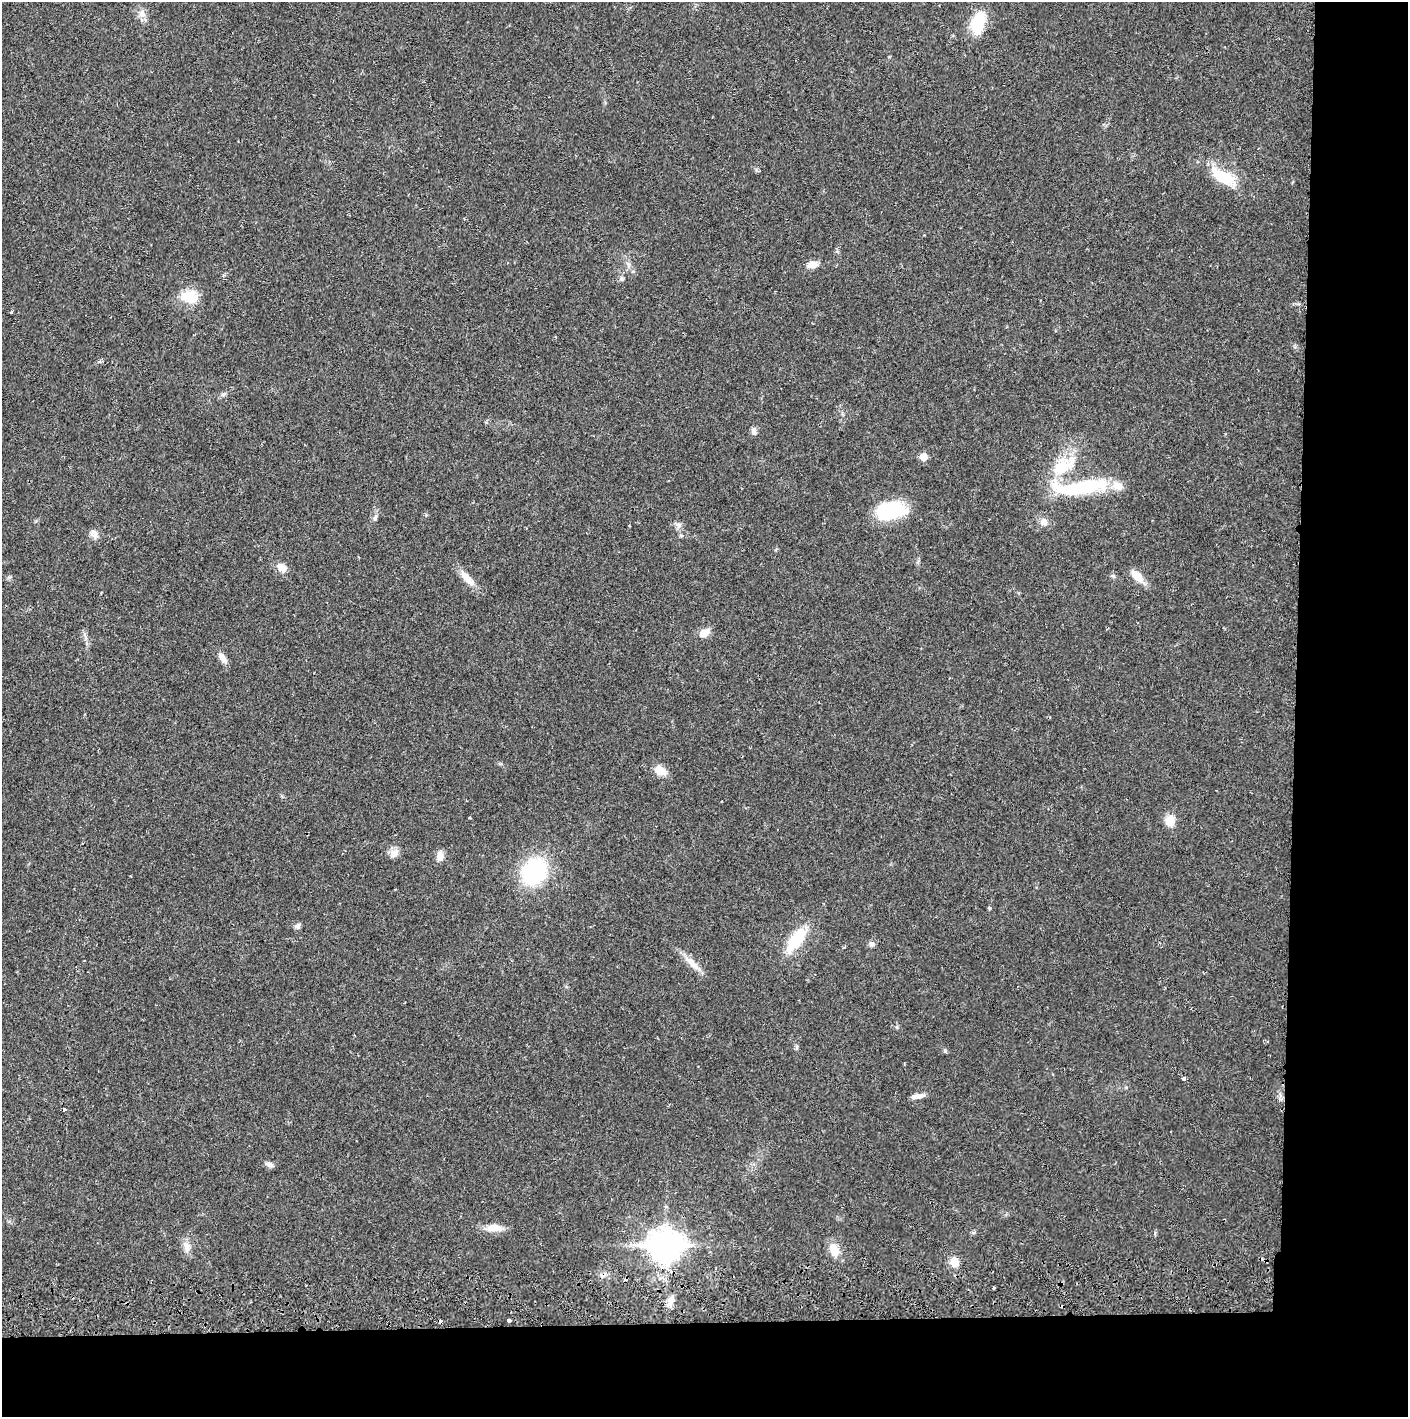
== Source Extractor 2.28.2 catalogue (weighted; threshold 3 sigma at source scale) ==
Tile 9 of 3 x 3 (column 3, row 3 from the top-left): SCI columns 2817-4222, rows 56-1470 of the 4229 x 4358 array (HDU 1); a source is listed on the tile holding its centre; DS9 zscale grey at full resolution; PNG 1410 x 1419 px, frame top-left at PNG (2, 2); no overlay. Shown black and unused: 14% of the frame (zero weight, under 2 of 3 exposures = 3% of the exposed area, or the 3 px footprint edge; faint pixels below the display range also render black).
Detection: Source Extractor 2.28.2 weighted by HDU 2 'WHT'; one run over the whole footprint, this tile lists its part. Background 0.0218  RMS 0.0035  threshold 0.0157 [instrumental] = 3 sigma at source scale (4.5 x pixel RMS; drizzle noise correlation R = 1.50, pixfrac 1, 0.05/0.05 arcsec/px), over >= 5 px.
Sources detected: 53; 2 inside a brighter object's white glare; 4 cosmic-ray / hot-pixel residue — not listed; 1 inside a brighter listed object's ellipse — not listed separately; the other 46 listed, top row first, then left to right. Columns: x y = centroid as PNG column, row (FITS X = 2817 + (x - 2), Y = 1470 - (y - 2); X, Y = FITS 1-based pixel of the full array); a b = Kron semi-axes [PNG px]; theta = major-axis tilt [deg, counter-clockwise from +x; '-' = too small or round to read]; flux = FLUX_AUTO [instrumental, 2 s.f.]
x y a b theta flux
141 14 11 8 -88 2.2
978 22 24 12 75 14
1223 176 29 14 -29 13
812 265 12 7 8 3.2
621 279 7 6 - 0.81
190 297 21 14 -10 7.9
11 312 3 2 - 0.45
223 394 7 5 43 0.75
754 431 10 6 -79 1.3
923 457 5 5 - 5.5
1062 467 29 21 27 13
1087 486 79 16 4 26
895 510 23 20 13 18
375 518 8 5 74 0.85
1044 522 10 10 - 2
679 525 7 6 - 1.1
94 534 13 9 -52 1.8
282 568 13 10 -44 2.8
1137 576 19 9 -41 4.3
467 578 23 8 -47 4.4
704 633 12 9 37 3.2
86 638 7 4 -71 0.78
222 657 15 7 -56 2.4
660 771 17 10 -29 3.8
470 818 3 2 - 0.42
1170 820 14 12 60 3.6
394 853 13 10 38 2.2
440 856 12 8 85 2.4
534 872 24 22 50 35
989 908 5 4 - 0.4
297 926 8 7 - 1.2
796 940 29 12 53 14
872 944 7 7 - 1
692 963 26 9 -44 4
945 1051 6 5 - 0.49
1184 1078 4 3 - 1.8
917 1096 17 5 11 2.1
269 1165 11 6 -17 1.2
494 1228 19 9 2 4.3
186 1246 14 8 -74 2.4
666 1246 13 10 0 480
834 1250 20 12 -71 4.5
954 1262 10 9 - 4.1
994 1288 3 3 - 0.67
670 1301 13 7 73 2.5
508 1320 4 3 - 1.2
Unlisted compact peaks at least as high as the median listed source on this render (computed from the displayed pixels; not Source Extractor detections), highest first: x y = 897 1027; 1113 576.